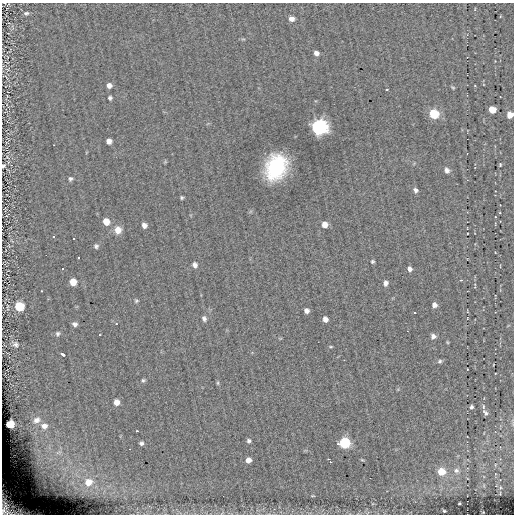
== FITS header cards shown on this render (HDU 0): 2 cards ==
NAXIS1  =                  512
NAXIS2  =                  512

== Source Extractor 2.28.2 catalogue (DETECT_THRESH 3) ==
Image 512 x 512 px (HDU 0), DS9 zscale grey, 1 PNG px = 1 image px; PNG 516 x 516 px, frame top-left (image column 1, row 512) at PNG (2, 3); no overlay
Background 0.0413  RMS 4.5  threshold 13.5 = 3 sigma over >= 5 px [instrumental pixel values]
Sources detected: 81; all 81 listed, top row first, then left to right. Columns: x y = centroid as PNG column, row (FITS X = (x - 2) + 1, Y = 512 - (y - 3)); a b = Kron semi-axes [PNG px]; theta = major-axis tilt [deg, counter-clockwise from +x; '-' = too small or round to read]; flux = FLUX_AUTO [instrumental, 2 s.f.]
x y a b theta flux
26 13 7 5 11 710
292 19 6 5 - 1500
316 53 5 5 - 1400
7 62 5 3 - 190
6 77 11 3 -48 570
109 85 5 5 - 1500
453 87 5 4 - 340
387 89 2 2 - 220
110 98 4 4 - 590
492 110 6 5 - 5000
434 114 6 6 - 18000
510 115 5 5 - 3800
319 127 7 7 - 110000
109 141 5 5 - 1400
8 157 7 3 -45 390
500 165 4 3 - 310
3 166 4 3 - 610
276 167 19 15 68 32000
447 170 6 5 - 1200
70 179 6 5 - 620
416 190 6 5 - 860
182 198 3 3 - 430
106 222 6 6 - 3600
144 225 5 5 - 1300
325 225 6 5 - 2300
118 230 9 9 - 2500
53 237 3 3 - 13000
74 238 3 3 - 13000
96 246 6 6 - 670
46 255 2 2 - 13000
79 258 3 3 - 13000
372 261 4 4 - 440
195 265 6 5 - 1100
62 269 3 3 - 13000
410 269 5 4 - 1100
461 280 3 3 - 400
73 282 6 6 - 3700
385 283 5 4 - 1100
475 286 7 2 80 230
136 301 5 5 - 440
434 305 6 5 - 1300
7 306 14 4 -87 780
19 306 7 6 - 12000
307 311 5 4 - 1000
204 318 6 5 - 840
325 319 5 5 - 1400
75 324 5 4 - 850
116 324 3 2 - 190
58 334 6 6 - 680
433 336 5 5 - 1300
15 344 10 7 -39 1100
331 347 6 3 0 300
62 354 5 3 - 900
440 361 5 5 - 560
467 369 3 2 - 200
143 380 5 5 - 510
218 383 6 4 90 420
116 402 6 6 - 2100
471 407 4 3 - 660
485 413 10 6 -51 930
36 420 11 8 29 2000
10 424 6 5 - 11000
44 426 10 8 -5 2300
137 431 3 2 - 270
249 441 5 5 - 680
141 443 4 4 - 620
344 443 6 6 - 30000
129 449 2 2 - 200
59 452 13 8 9 2800
328 459 3 2 - 380
248 460 6 5 - 1900
362 460 5 3 - 290
330 462 3 2 - 500
456 471 8 6 -15 1000
441 472 6 6 - 5600
88 482 12 11 - 4300
500 488 5 3 - 300
313 496 5 3 - 240
459 503 3 2 - 230
9 508 24 14 -34 7800
444 511 3 2 - 270
At the frame edge (FLAGS 8, measured only in part): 3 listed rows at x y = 510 115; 3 166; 9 508